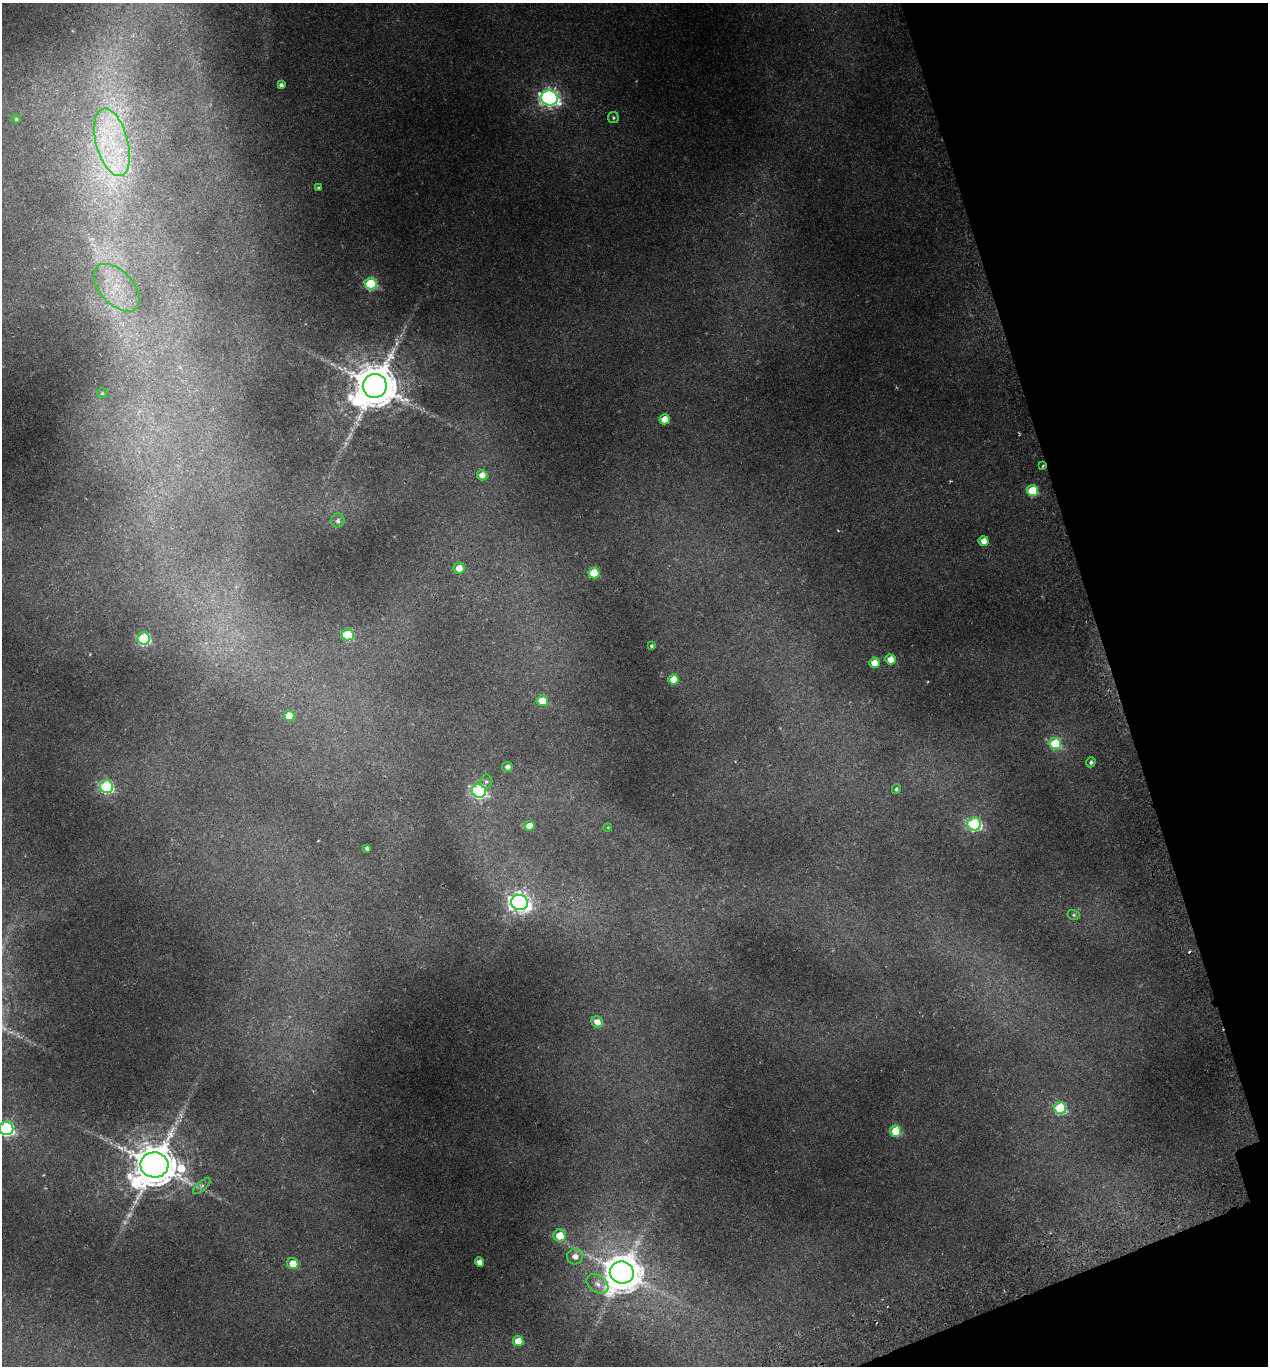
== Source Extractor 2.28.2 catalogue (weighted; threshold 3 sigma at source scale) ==
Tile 12 of 4 x 4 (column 4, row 3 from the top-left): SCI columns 3924-5189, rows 1425-2788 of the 5369 x 5573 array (HDU 1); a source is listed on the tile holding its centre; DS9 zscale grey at full resolution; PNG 1270 x 1368 px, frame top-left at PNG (2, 3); each listed source drawn as its Kron ellipse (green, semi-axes under 4 px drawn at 4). Shown black and unused: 15% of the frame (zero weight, under 2 of 3 exposures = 4% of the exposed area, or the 3 px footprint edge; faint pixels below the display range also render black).
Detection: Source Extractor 2.28.2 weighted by HDU 2 'WHT'; one run over the whole footprint, this tile lists its part. Background 0.0406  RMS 0.0035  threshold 0.0158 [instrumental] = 3 sigma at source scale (4.5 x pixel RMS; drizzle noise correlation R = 1.50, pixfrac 1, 0.0396/0.0396 arcsec/px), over >= 5 px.
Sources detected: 62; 5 too faint to see at this stretch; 3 cosmic-ray / hot-pixel residue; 1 long thin detection or spike segment (spike, bleed or trail) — neither listed nor drawn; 1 inside a brighter listed object's ellipse — not listed separately; the other 52 listed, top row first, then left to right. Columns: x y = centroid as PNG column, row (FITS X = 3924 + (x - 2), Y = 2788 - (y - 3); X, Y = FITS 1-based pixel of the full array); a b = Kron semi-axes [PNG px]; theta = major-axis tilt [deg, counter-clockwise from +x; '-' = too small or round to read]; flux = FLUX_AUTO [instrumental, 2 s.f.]
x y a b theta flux
281 85 4 4 - 1.2
550 98 8 7 - 150
613 118 5 5 - 0.56
16 119 5 4 - 0.58
112 142 35 16 -75 22
318 188 4 4 - 0.48
371 284 6 5 - 31
117 288 28 16 -47 14
375 386 12 12 - 1600
102 393 5 5 - 0.45
665 419 5 5 - 5.2
1043 466 3 3 - 0.65
482 475 5 5 - 3
1033 490 5 5 - 16
338 521 7 6 - 1.1
984 541 5 5 - 3
459 568 6 5 - 4.3
594 573 5 5 - 16
348 635 6 5 - 16
144 639 6 6 - 37
651 646 3 3 - 0.6
891 659 5 5 - 4
874 663 5 5 - 4.8
673 679 5 5 - 4.7
542 701 5 5 - 7.1
289 716 5 5 - 7.2
1055 744 6 5 - 21
1091 762 5 4 - 0.84
507 767 5 5 - 1.6
486 781 7 6 - 0.75
106 787 6 6 - 47
896 789 5 4 - 0.73
479 791 7 6 - 71
974 824 7 6 - 47
529 826 5 5 - 4.2
608 827 4 3 - 0.29
367 848 4 3 - 0.92
519 902 8 7 - 190
1074 915 6 5 - 0.61
597 1022 6 5 - 2.9
1060 1108 6 6 - 25
6 1128 7 6 - 76
896 1131 5 5 - 12
154 1165 14 12 -2 1700
202 1186 11 4 41 1
560 1235 6 6 - 7.8
575 1256 8 8 - 2.5
479 1262 5 4 - 1.9
293 1264 6 5 - 5.5
622 1272 12 11 - 960
597 1284 12 8 -35 2.1
518 1341 5 5 - 6.2
Overlapping masked pixels (flux is a lower limit): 2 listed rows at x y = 375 386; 1043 466
Isophote crosses this tile's border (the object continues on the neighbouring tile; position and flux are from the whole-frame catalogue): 1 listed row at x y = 6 1128